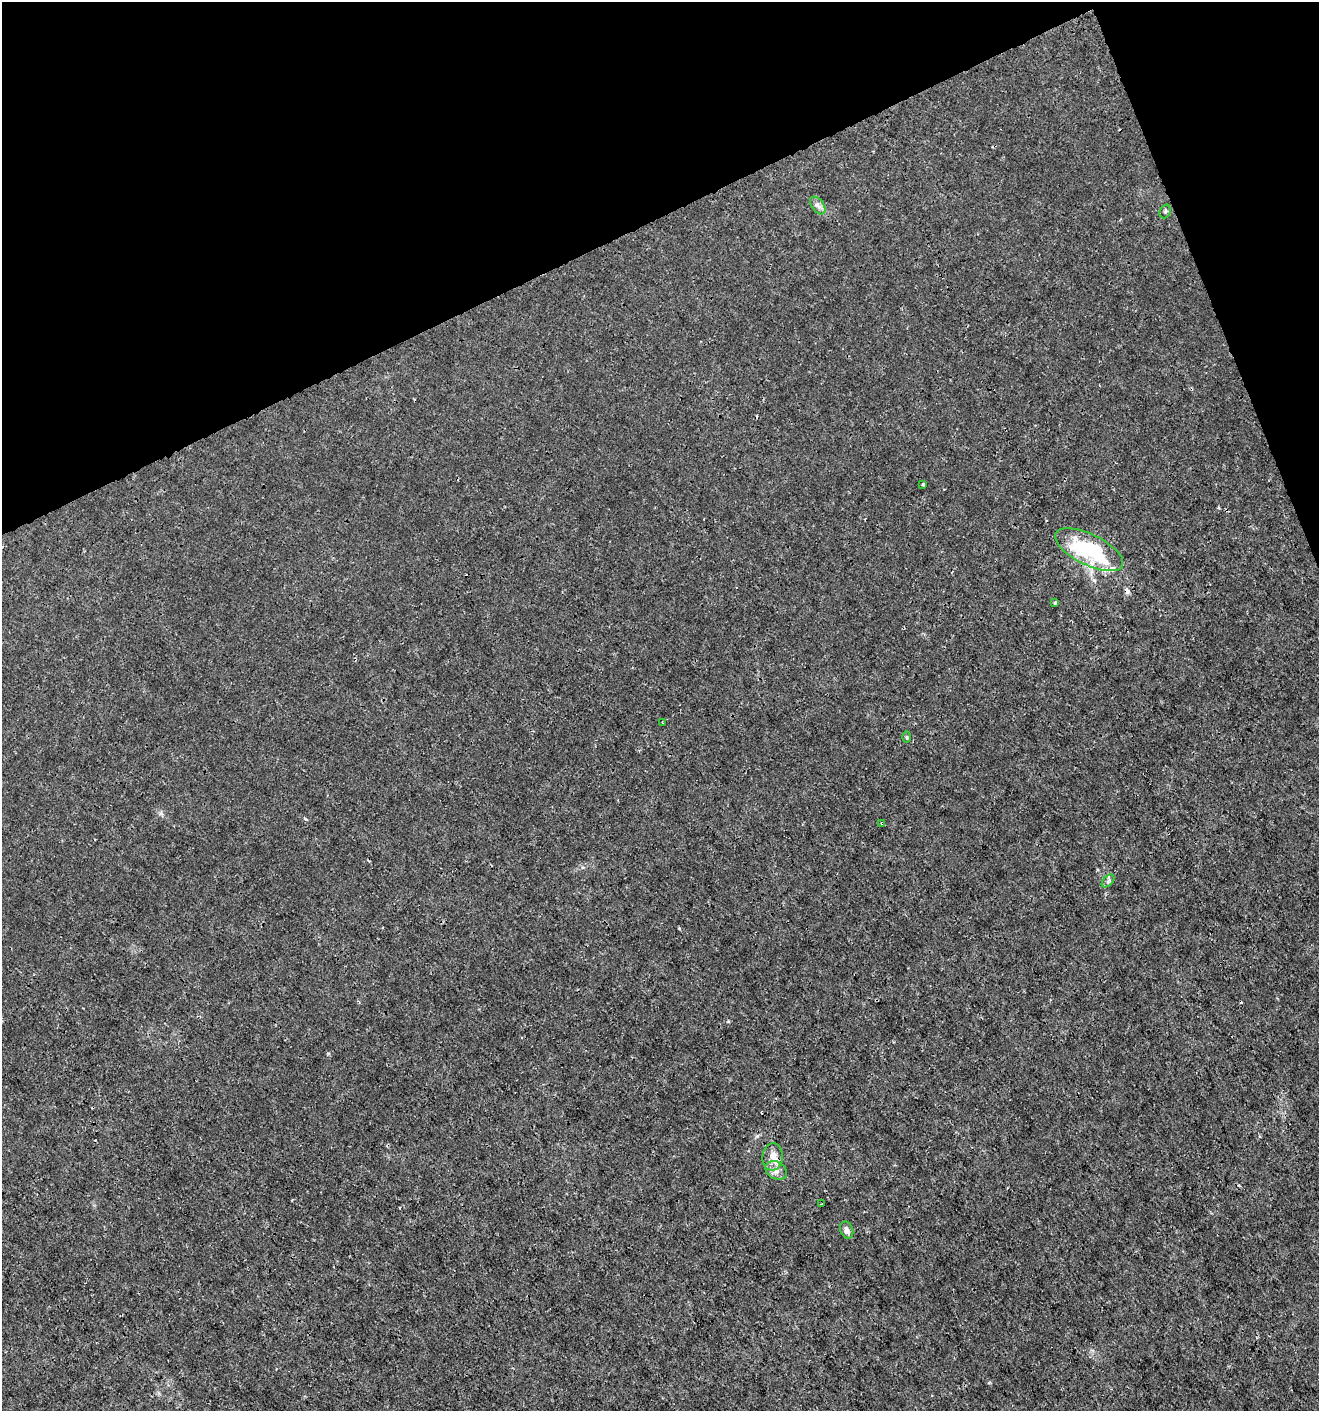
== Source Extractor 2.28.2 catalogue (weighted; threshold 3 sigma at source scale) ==
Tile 3 of 4 x 4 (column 3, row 1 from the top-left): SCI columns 2721-4037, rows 4230-5638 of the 5499 x 5638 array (HDU 1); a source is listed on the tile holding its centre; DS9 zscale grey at full resolution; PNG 1321 x 1413 px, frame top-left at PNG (2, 2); each listed source drawn as its Kron ellipse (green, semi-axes under 4 px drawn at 4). Shown black and unused: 20% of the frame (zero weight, under 3 of 4 exposures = <1% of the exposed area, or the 3 px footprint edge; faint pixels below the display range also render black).
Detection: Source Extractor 2.28.2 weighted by HDU 2 'WHT'; one run over the whole footprint, this tile lists its part. Background 4.62e-04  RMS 9.4e-04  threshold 0.00424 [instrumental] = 3 sigma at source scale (4.5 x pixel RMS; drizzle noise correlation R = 1.50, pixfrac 1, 0.0396/0.0396 arcsec/px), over >= 5 px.
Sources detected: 17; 2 cosmic-ray / hot-pixel residue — neither listed nor drawn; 2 inside a brighter listed object's ellipse — not listed separately; the other 13 listed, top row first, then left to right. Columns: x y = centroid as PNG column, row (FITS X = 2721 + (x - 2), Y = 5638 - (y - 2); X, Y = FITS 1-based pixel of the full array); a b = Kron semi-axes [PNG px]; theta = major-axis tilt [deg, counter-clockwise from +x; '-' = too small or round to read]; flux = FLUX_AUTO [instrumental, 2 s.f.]
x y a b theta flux
818 205 10 6 -53 0.35
1165 211 7 5 69 0.2
923 484 3 3 - 0.16
1089 550 37 15 -26 9.1
1055 602 3 3 - 0.29
662 722 2 2 - 0.075
907 737 6 4 -90 0.11
882 823 4 3 - 0.12
1108 881 8 4 47 0.21
773 1157 14 10 84 0.84
776 1170 11 8 -31 0.57
822 1203 3 2 - 0.061
847 1230 9 6 -68 0.42
Overlapping masked pixels (flux is a lower limit): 2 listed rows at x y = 1089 550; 882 823
Unlisted compact peaks at least as high as the median listed source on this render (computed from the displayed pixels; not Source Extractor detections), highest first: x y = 328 1053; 305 819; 989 1383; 728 1021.